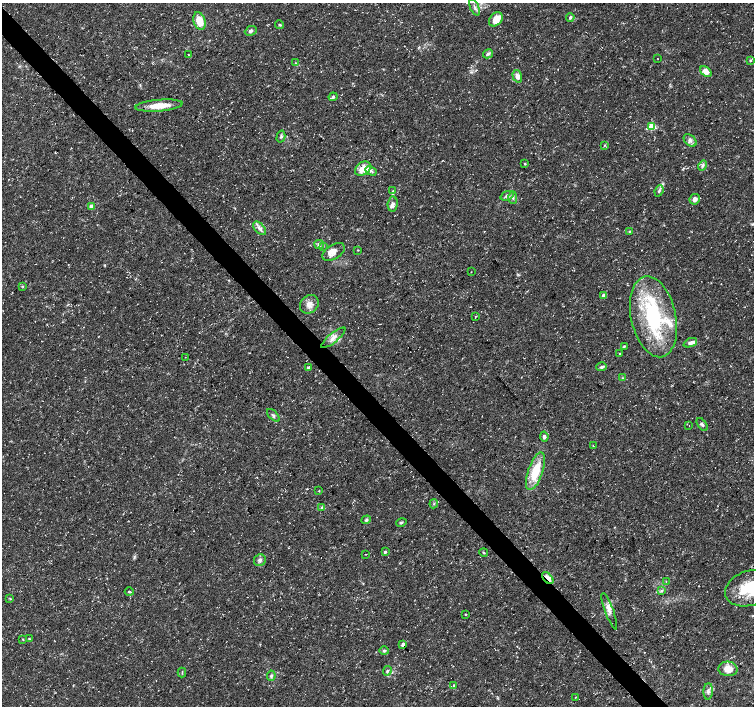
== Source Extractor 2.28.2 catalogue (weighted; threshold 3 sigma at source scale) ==
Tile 11 of 4 x 4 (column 3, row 3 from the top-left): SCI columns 3012-4514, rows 1619-3025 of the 6018 x 5987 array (HDU 1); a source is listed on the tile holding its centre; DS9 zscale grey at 2 x 2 block average (1 PNG px = mean of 2 x 2 image px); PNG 756 x 708 px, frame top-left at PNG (2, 3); each listed source drawn as its Kron ellipse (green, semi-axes under 4 px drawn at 4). Shown black and unused: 4% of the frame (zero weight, under 3 of 5 exposures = <1% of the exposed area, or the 3 px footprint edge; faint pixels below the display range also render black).
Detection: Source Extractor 2.28.2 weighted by HDU 2 'WHT'; one run over the whole footprint, this tile lists its part. Background 0.0226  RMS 0.0035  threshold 0.0157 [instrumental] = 3 sigma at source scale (4.5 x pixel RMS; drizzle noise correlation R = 1.50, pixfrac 1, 0.0396/0.0396 arcsec/px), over >= 5 px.
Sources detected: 93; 1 inside a brighter object's white glare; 1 cosmic-ray / hot-pixel residue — neither listed nor drawn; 7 inside a brighter listed object's ellipse — not listed separately; the other 84 listed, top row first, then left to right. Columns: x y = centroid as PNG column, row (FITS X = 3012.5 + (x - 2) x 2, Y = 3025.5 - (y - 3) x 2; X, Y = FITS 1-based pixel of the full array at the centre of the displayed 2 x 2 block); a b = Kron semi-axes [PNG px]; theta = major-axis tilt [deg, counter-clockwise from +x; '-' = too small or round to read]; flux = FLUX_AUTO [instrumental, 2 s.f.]
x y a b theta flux
475 7 9 3 -68 1.9
570 17 4 3 - 1.3
496 19 8 6 46 11
199 21 9 5 -72 12
280 25 4 3 - 0.94
251 31 6 4 24 1.8
488 54 5 3 - 1.5
188 55 2 2 - 0.35
657 58 2 2 - 0.28
750 61 4 2 - 0.79
295 63 3 3 - 0.63
706 71 6 4 -39 6.7
517 76 6 4 -74 4.2
333 97 4 3 - 1.3
159 106 24 6 5 14
652 126 3 3 - 32
281 137 6 4 74 1.5
690 140 7 5 -44 2.9
604 145 3 2 - 0.57
525 164 3 3 - 0.62
703 166 5 3 - 1.4
363 169 8 6 35 11
371 171 6 4 -28 1.6
393 191 4 3 - 0.76
659 191 6 3 68 1.7
507 196 7 4 22 2.5
513 197 6 4 -89 1.7
695 199 5 5 - 3.6
393 204 7 5 86 2.8
92 207 3 3 - 5.4
260 228 8 4 -48 3.4
629 231 3 3 - 0.79
319 244 5 2 - 1.3
323 246 3 2 - 0.53
358 250 3 2 - 0.45
334 252 12 7 33 5.9
471 272 3 2 - 0.29
22 286 3 2 - 0.52
604 295 2 2 - 6.7
309 304 10 8 44 5.8
475 316 3 2 - 0.43
653 317 41 22 -78 76
333 338 15 4 40 4.8
690 343 7 4 23 2.6
624 346 4 3 - 0.75
619 354 3 3 - 0.73
185 357 2 2 - 0.26
602 367 5 3 - 1.9
308 368 3 3 - 3.1
622 378 3 2 - 0.63
273 415 8 3 -45 1.6
702 424 7 4 -54 1.7
689 426 2 2 - 0.26
544 436 5 3 - 2.2
593 446 4 2 - 0.41
536 471 20 7 71 26
319 491 3 2 - 0.42
434 504 5 2 - 0.75
322 507 3 3 - 0.96
366 520 5 4 - 1.3
401 522 5 3 - 1.1
385 552 2 2 - 1.8
484 553 4 3 - 0.74
366 554 2 2 - 0.3
260 560 6 5 - 2.4
548 578 7 3 -49 10
666 581 2 2 - 0.31
750 588 25 17 19 35
661 591 3 3 - 1
129 592 4 3 - 0.85
10 598 3 3 - 0.6
609 611 19 4 -70 4.8
465 615 3 2 - 0.46
23 639 3 2 - 0.63
29 639 3 2 - 0.61
403 644 3 2 - 1.6
384 651 5 3 - 1.3
728 669 9 7 -3 10
387 671 5 4 - 1.4
182 673 5 2 - 0.62
271 676 5 4 - 1.8
454 685 3 3 - 0.81
708 691 8 4 86 2.7
576 697 3 2 - 0.47
Overlapping masked pixels (flux is a lower limit): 1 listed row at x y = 548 578
Isophote crosses this tile's border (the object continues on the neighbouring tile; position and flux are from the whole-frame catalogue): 1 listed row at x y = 750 588
Diffuse or blended objects may show on this block-average render without a row.